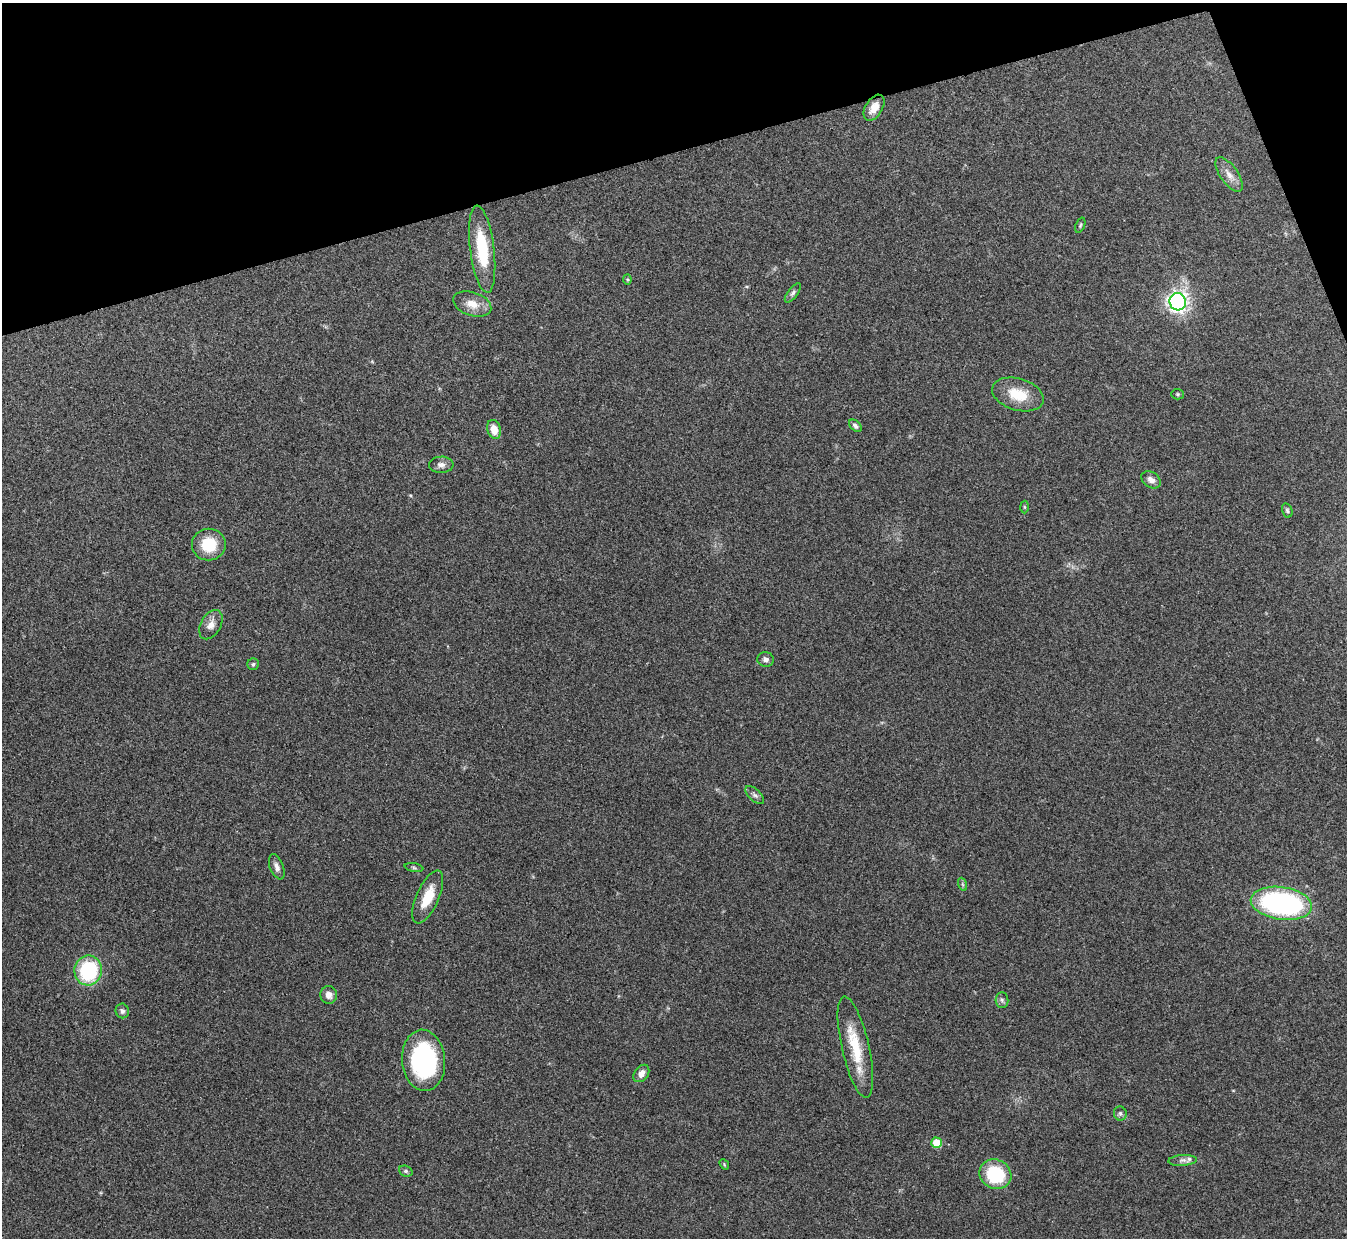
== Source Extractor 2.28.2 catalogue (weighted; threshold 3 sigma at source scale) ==
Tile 3 of 4 x 4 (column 3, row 1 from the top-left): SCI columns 2689-4033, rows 3855-5090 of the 5378 x 5365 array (HDU 1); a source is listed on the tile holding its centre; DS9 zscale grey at full resolution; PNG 1349 x 1240 px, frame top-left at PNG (2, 3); each listed source drawn as its Kron ellipse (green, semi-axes under 4 px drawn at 4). Shown black and unused: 14% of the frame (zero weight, under 3 of 4 exposures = <1% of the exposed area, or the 3 px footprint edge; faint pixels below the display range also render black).
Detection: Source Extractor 2.28.2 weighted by HDU 2 'WHT'; one run over the whole footprint, this tile lists its part. Background 0.15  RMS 0.0071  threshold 0.0321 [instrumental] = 3 sigma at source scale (4.5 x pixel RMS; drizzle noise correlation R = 1.50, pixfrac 1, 0.05/0.05 arcsec/px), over >= 5 px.
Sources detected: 40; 1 inside a brighter listed object's ellipse — not listed separately; the other 39 listed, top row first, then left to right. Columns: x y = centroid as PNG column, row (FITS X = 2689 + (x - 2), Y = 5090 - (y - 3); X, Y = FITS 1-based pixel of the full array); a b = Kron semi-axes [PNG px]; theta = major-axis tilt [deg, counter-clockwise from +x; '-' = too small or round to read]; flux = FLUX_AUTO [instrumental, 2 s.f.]
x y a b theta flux
874 108 14 8 58 7.9
1229 175 20 9 -55 6.8
1080 225 8 4 69 1.2
482 249 44 12 -83 37
627 279 5 3 - 0.75
793 293 11 5 52 1.9
1178 302 9 8 - 310
472 304 20 11 -19 9.8
1018 394 26 16 -16 19
1177 394 6 5 - 1
855 426 7 5 -41 2
494 429 9 7 -75 8.5
441 465 12 8 1 3.6
1151 480 10 7 -35 4.1
1024 507 6 4 -88 0.94
1287 510 7 5 -73 1.3
209 544 17 16 - 22
211 625 16 10 60 6.3
766 659 8 7 - 2.4
253 664 6 5 - 1.4
755 795 11 5 -42 2.3
277 867 13 6 -68 3.8
414 868 9 4 -11 1.2
962 884 7 4 -71 1.1
428 897 28 11 66 17
1281 903 31 16 -8 140
88 970 15 13 79 55
329 995 9 8 - 4.3
1002 1000 8 6 -85 1.8
122 1011 7 6 - 2
855 1047 52 13 -77 27
424 1060 31 21 -85 100
641 1073 9 6 53 5.3
1120 1113 7 6 - 1.8
937 1143 5 5 - 21
1183 1160 14 5 4 2.9
724 1164 6 4 -49 0.79
406 1171 7 5 -21 1.4
995 1174 16 14 -28 41